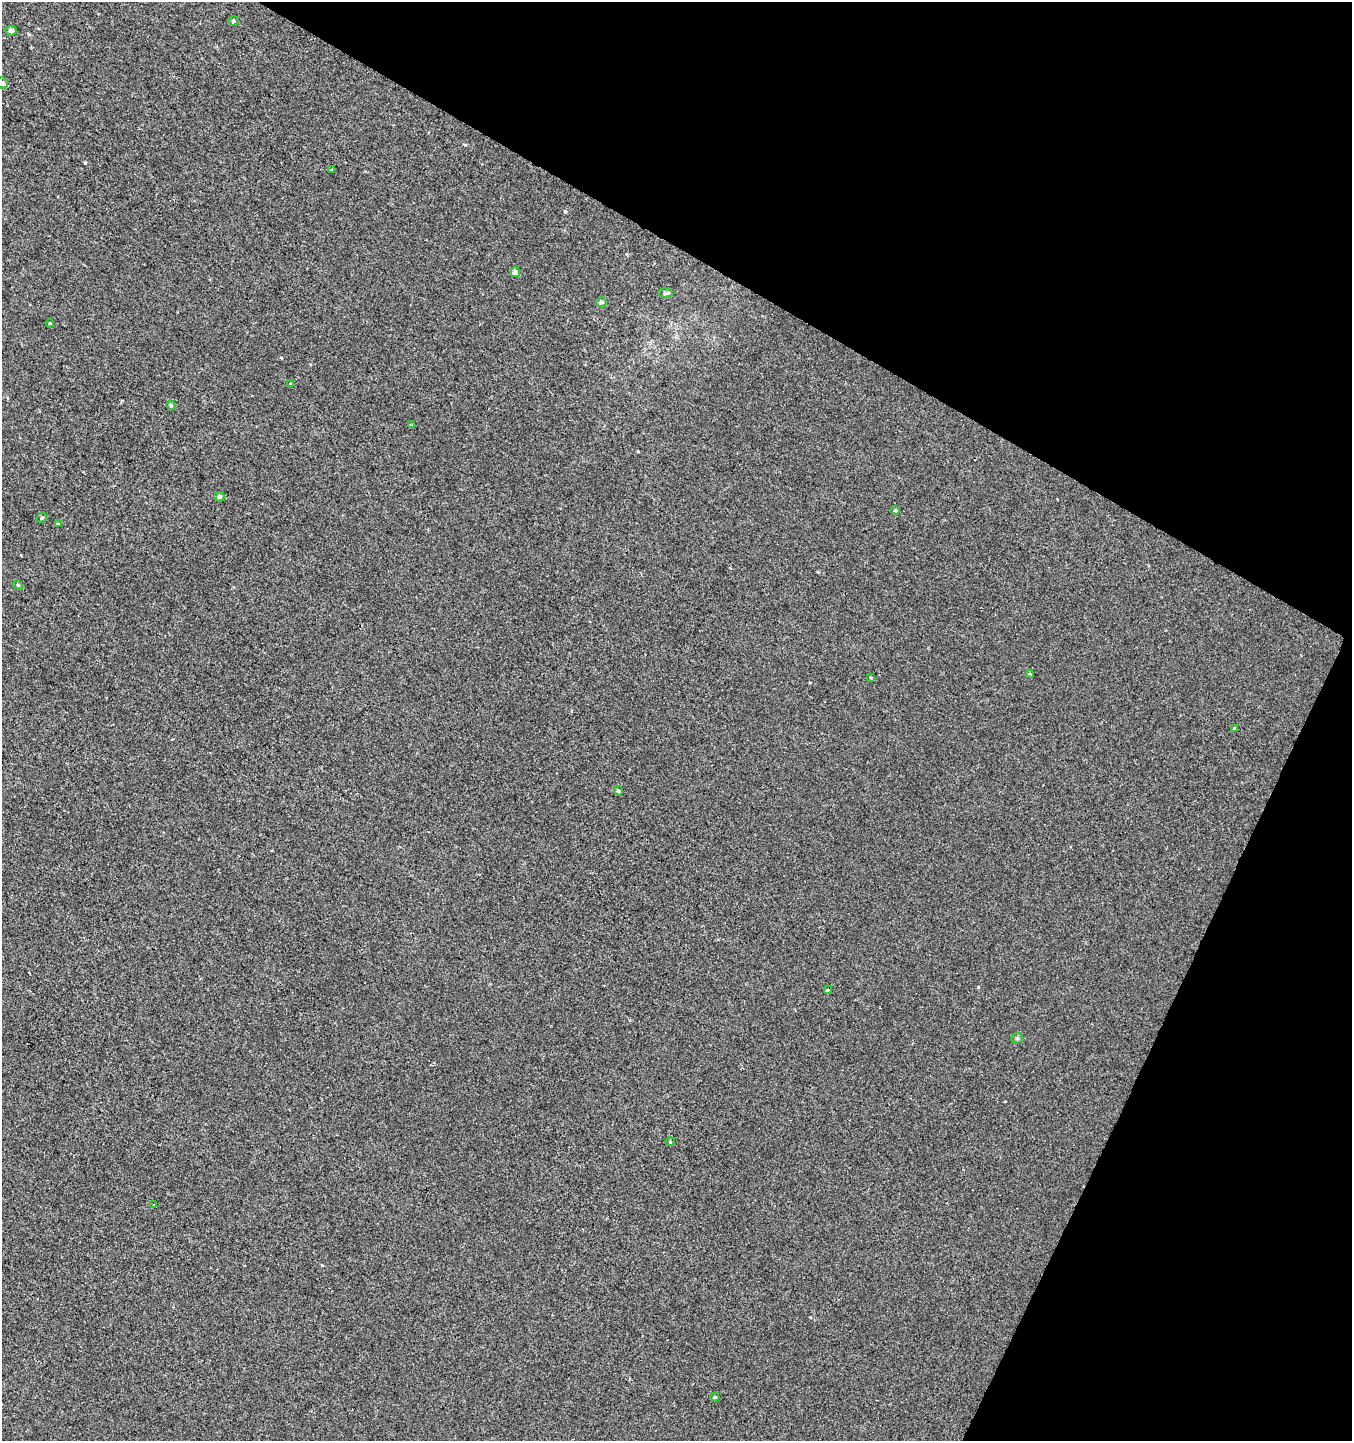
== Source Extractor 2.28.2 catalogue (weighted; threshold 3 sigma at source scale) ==
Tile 8 of 4 x 4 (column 4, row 2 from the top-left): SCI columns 4252-5601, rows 2894-4332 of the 5868 x 5772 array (HDU 1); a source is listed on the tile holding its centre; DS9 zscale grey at full resolution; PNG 1354 x 1443 px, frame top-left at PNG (2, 2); each listed source drawn as its Kron ellipse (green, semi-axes under 4 px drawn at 4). Shown black and unused: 26% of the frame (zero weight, under 2 of 3 exposures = <1% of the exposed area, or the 3 px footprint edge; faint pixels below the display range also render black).
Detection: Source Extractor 2.28.2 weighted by HDU 2 'WHT'; one run over the whole footprint, this tile lists its part. Background 0.0011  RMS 0.0056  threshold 0.0253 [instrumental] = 3 sigma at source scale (4.5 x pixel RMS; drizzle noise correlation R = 1.50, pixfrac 1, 0.0396/0.0396 arcsec/px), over >= 5 px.
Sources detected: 25; all 25 listed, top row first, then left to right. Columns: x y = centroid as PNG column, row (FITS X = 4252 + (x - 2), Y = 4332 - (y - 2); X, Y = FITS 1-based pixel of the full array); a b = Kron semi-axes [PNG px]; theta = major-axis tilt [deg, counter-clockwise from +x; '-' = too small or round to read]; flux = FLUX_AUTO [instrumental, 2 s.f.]
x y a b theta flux
233 21 5 5 - 1
11 31 6 5 - 1.8
2 83 6 5 - 2.1
332 170 3 3 - 2
515 272 5 5 - 2.2
665 293 7 5 -9 0.94
601 302 5 5 - 1.2
50 323 4 3 - 0.46
291 383 4 3 - 4.8
171 406 5 4 - 0.57
411 425 3 2 - 0.73
219 497 5 5 - 1.5
895 510 4 4 - 0.62
42 518 5 4 - 0.91
58 524 4 3 - 0.45
18 585 5 4 - 0.69
1030 674 3 3 - 1.2
871 678 4 3 - 0.52
1235 729 3 3 - 0.93
618 791 5 4 - 0.71
828 990 4 3 - 3.5
1017 1038 5 5 - 0.8
670 1142 5 3 - 0.41
154 1204 3 2 - 0.89
715 1397 4 4 - 0.78
Isophote crosses this tile's border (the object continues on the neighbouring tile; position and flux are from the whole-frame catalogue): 1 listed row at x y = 2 83
Unlisted compact peaks at least as high as the median listed source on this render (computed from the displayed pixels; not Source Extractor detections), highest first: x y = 85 163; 565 211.